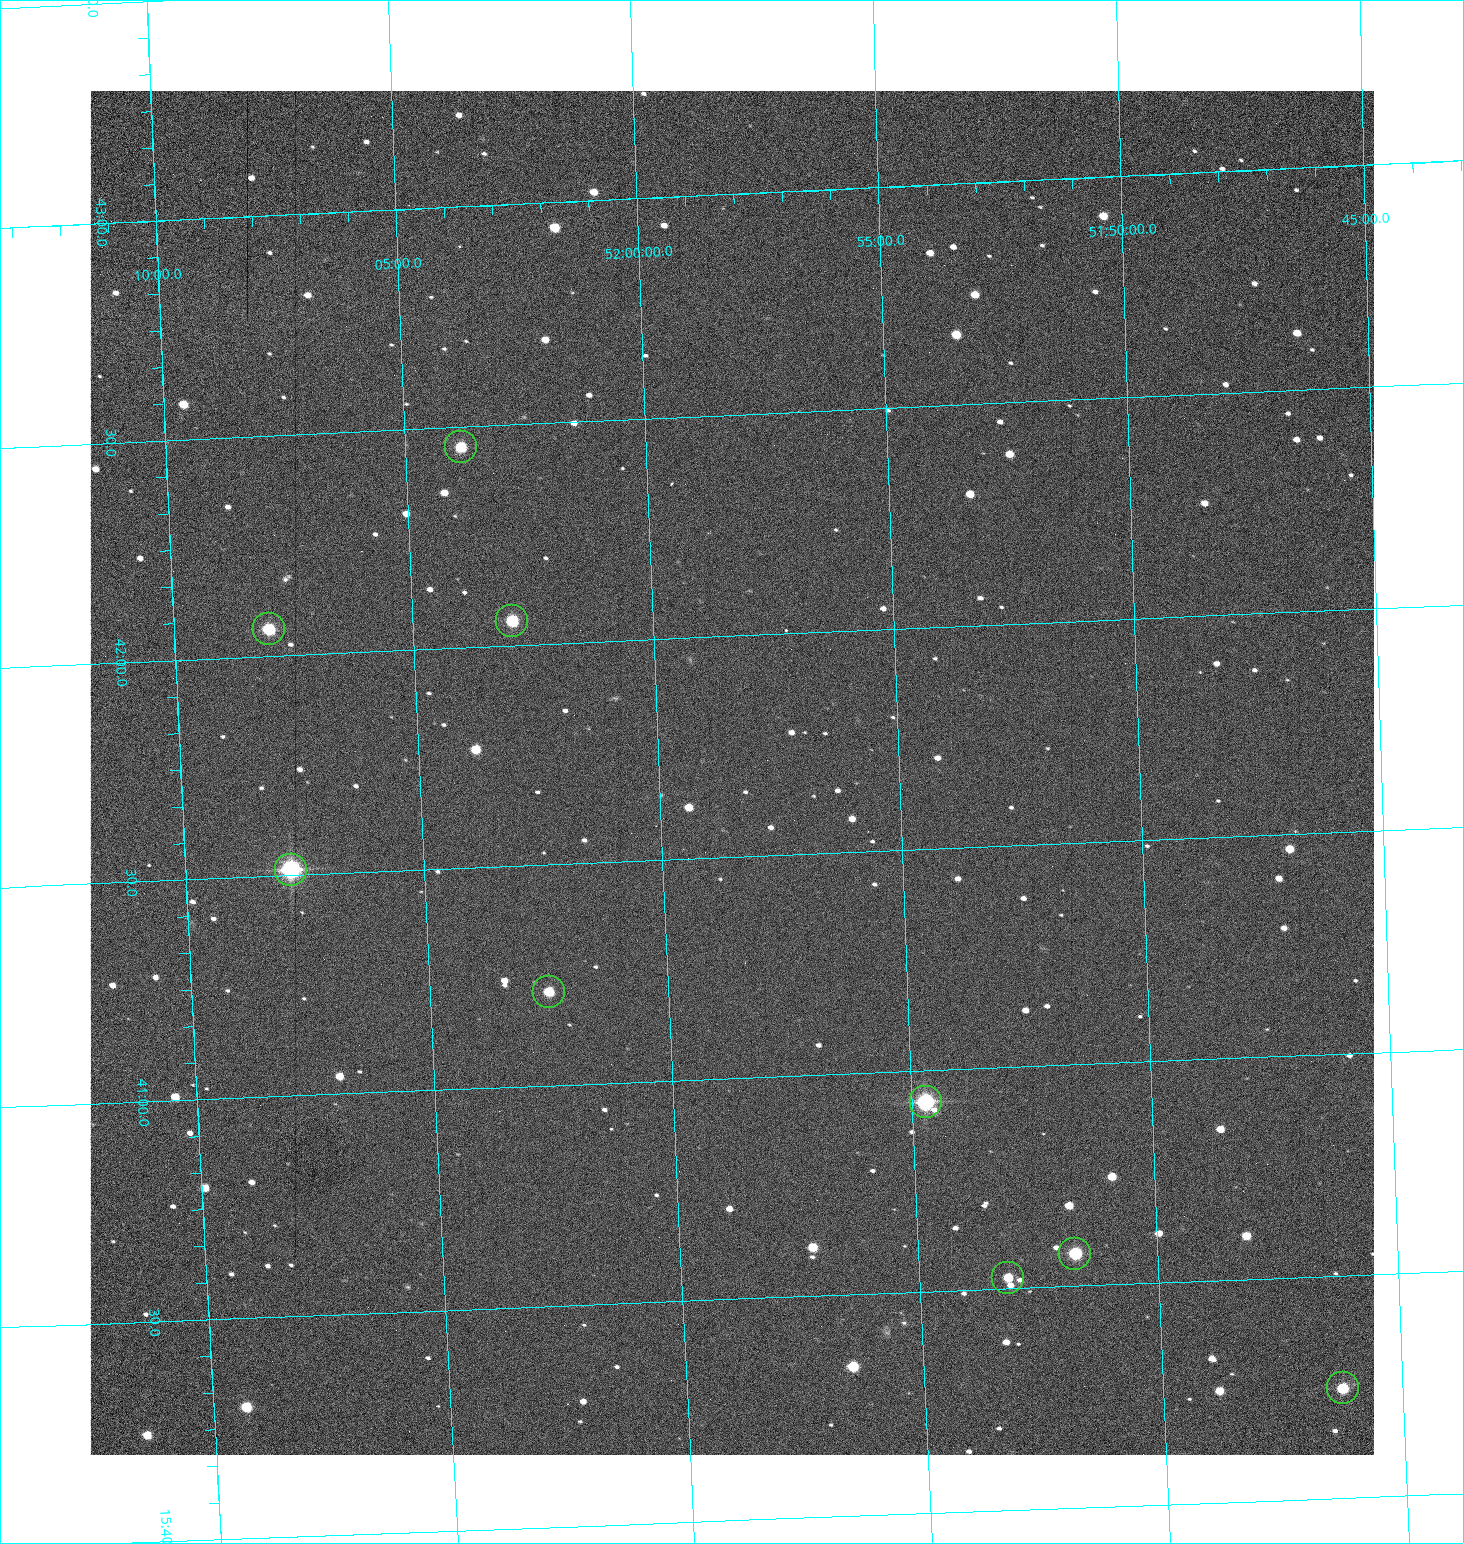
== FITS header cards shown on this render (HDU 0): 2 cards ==
NAXIS1  =                 1284 /fastest changing axis
NAXIS2  =                 1364 /next to fastest changing axis

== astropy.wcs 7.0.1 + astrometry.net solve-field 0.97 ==
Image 1284 x 1364 px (HDU 0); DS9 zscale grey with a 90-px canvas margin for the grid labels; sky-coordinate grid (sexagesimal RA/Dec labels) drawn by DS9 from the SOLVED WCS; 9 Tycho-2 reference stars matched to detected sources circled (green)
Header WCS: RA---TAN/DEC--TAN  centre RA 15:41:41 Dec +51:58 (235.42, +51.97 deg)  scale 1.26 arcsec/px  FOV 26.9' x 28.5'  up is +92 deg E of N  parity flipped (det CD > 0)
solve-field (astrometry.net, Tycho-2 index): VERIFIED the header's WCS against the Tycho-2 star catalogue (9 matches, 0 conflicts) and refined it, rather than solving blind
Solved WCS: RA---TAN-SIP/DEC--TAN-SIP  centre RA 15:41:41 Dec +51:58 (235.42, +51.97 deg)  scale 1.25 arcsec/px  FOV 26.8' x 28.5'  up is +92 deg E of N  parity flipped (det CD > 0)
The solver's refit moves the header's centre by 0.41 arcsec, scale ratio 0.9966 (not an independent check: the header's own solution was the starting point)
Tycho-2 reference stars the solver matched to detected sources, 9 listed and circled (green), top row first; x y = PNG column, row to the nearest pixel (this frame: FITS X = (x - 90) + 1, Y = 1364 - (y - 91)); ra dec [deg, ICRS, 3 dp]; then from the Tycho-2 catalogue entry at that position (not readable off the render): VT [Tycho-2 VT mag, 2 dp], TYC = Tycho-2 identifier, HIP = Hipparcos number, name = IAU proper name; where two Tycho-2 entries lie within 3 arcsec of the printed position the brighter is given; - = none
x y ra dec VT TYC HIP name
461 447 235.614 +52.064 11.61 3489-1132-1 - -
512 621 235.514 +52.049 11.19 3489-1407-1 - -
269 629 235.515 +52.133 11.12 3489-1380-1 - -
291 870 235.378 +52.130 9.31 3489-1322-1 76850 -
549 992 235.303 +52.042 11.52 3489-958-1 - -
926 1102 235.232 +51.912 9.59 3489-824-1 - -
1075 1254 235.143 +51.862 10.97 3489-1016-1 - -
1008 1278 235.131 +51.886 12.29 3489-908-1 - -
1343 1388 235.062 +51.771 11.53 3489-1453-1 - -